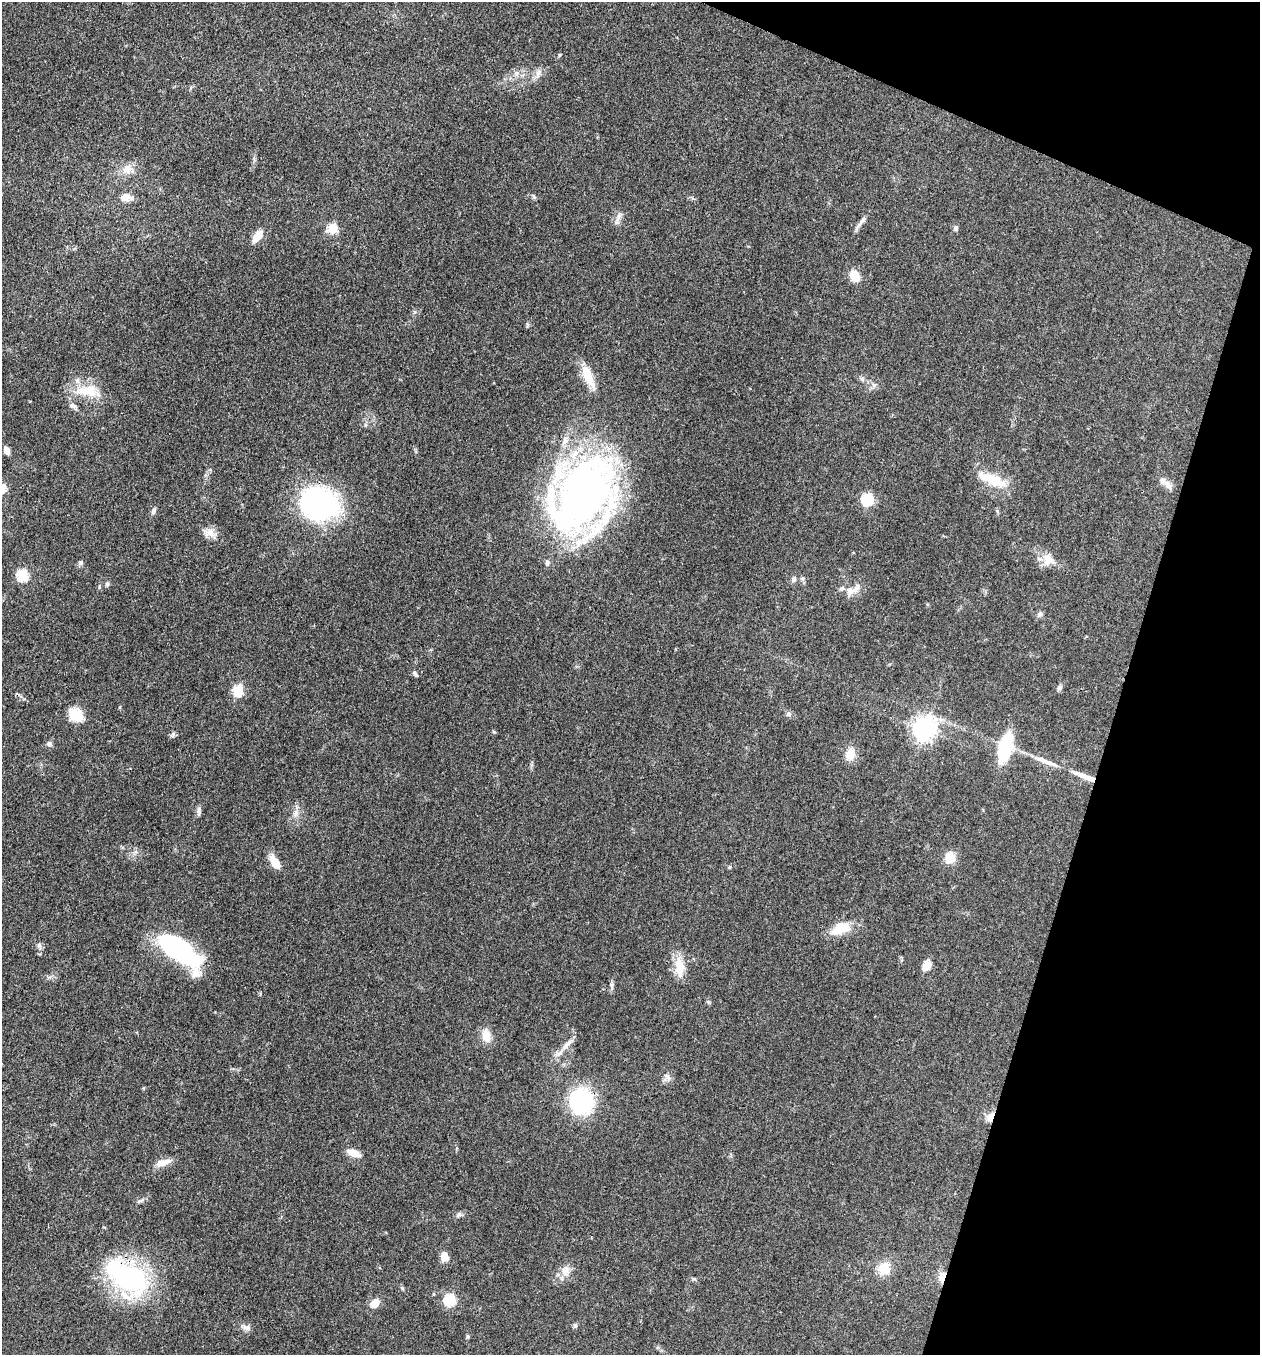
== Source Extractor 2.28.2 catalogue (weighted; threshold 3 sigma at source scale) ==
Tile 8 of 4 x 4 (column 4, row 2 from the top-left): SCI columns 3907-5164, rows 2710-4062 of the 5425 x 5418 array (HDU 1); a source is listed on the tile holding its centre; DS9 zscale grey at full resolution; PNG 1262 x 1357 px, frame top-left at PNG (2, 2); no overlay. Shown black and unused: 15% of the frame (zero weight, under 3 of 4 exposures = <1% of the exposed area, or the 3 px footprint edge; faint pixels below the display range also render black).
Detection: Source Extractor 2.28.2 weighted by HDU 2 'WHT'; one run over the whole footprint, this tile lists its part. Background 0.0712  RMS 0.0054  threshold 0.0241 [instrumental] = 3 sigma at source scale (4.5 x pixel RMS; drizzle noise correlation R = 1.50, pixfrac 1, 0.05/0.05 arcsec/px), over >= 5 px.
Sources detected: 81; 4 inside a brighter object's white glare — not listed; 3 inside a brighter listed object's ellipse — not listed separately; the other 74 listed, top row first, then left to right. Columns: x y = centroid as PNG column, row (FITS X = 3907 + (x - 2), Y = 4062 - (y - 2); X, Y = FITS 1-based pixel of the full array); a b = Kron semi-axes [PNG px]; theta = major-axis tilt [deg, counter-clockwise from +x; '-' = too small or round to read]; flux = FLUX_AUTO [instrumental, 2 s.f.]
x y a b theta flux
559 55 6 4 89 0.62
538 73 12 7 77 2.9
516 74 8 8 - 2.3
127 169 15 14 - 5.9
534 197 7 5 -70 0.92
125 198 13 10 12 4.7
619 216 15 6 67 2.5
862 221 15 6 49 2.5
333 228 6 5 - 29
956 228 7 6 - 1.4
257 236 12 7 55 8.7
855 276 13 10 -60 8.6
588 376 32 10 -67 11
874 385 6 6 - 1.5
88 391 37 16 -6 15
73 406 13 7 -32 2.2
7 450 8 5 -69 3.7
992 479 36 13 -26 16
1167 484 19 8 -52 3.7
584 495 75 57 59 300
868 499 6 6 - 52
320 504 41 32 -16 100
153 511 9 5 65 1.5
209 533 20 11 -26 5
1048 560 17 16 - 6.9
81 562 7 5 76 1.1
547 563 10 6 -87 1.4
23 575 6 6 - 46
794 579 8 7 - 1.6
107 584 7 5 63 1.1
850 591 16 12 78 5.1
1040 614 8 7 - 1.6
415 674 10 4 -52 1.2
1059 688 8 6 50 1.5
238 691 6 5 - 39
789 714 8 6 0 1.3
76 715 11 10 - 17
925 729 8 7 - 380
173 735 8 6 48 1.2
49 744 7 6 - 1.7
1005 747 27 12 76 33
850 754 13 9 75 7.9
1047 762 42 6 -22 8
1084 776 33 6 -21 8.4
199 811 13 5 -89 1.7
296 813 13 7 78 3.1
950 857 15 13 -88 6.7
275 862 13 7 -58 9.1
730 867 5 4 - 0.66
840 928 21 12 24 13
39 945 7 6 - 1.4
178 948 59 22 -44 65
926 966 13 9 59 4.9
680 967 30 12 -85 9.6
612 986 11 4 -81 1.4
486 1036 15 10 -76 7.4
567 1044 18 6 47 3.8
669 1078 9 5 -65 1.7
581 1101 23 21 -79 53
990 1117 14 8 57 4.4
353 1153 17 8 -19 5.5
163 1162 22 9 14 4.8
140 1201 14 4 26 1.4
459 1215 9 6 40 1.5
445 1257 10 8 -74 4.9
884 1268 13 12 - 10
565 1271 15 12 -75 5.1
942 1277 12 7 79 5
130 1278 30 25 -30 100
402 1288 6 4 -46 0.7
450 1299 6 6 - 51
375 1303 10 8 51 6
575 1325 7 5 -76 1.1
246 1327 12 7 -13 2.4
Overlapping masked pixels (flux is a lower limit): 6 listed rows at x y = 584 495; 320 504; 1084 776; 581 1101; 990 1117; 942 1277
Unlisted compact peaks at least as high as the median listed source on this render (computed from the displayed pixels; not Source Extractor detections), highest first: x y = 99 587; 467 1336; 709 1002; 694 1279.